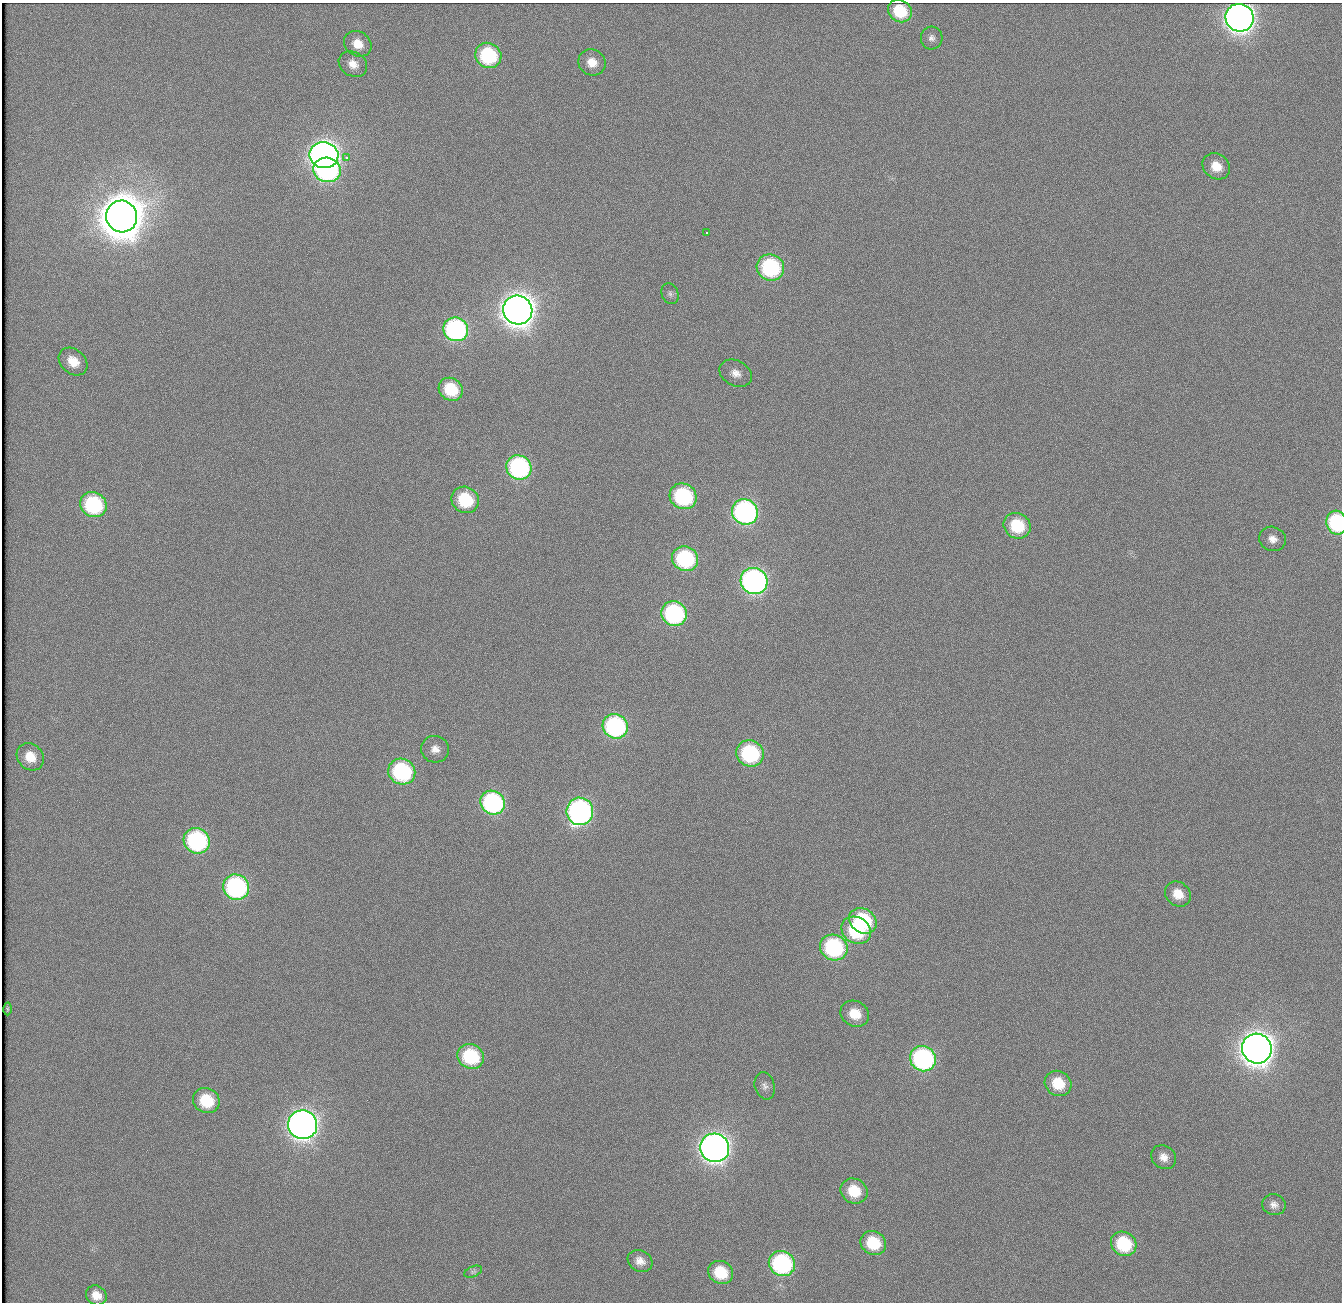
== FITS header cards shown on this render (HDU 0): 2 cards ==
NAXIS1  =                 1340          /
NAXIS2  =                 1300          /

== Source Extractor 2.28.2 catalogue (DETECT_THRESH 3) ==
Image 1340 x 1300 px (HDU 0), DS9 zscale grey, 1 PNG px = 1 image px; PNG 1344 x 1304 px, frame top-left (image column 1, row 1300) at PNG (2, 3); each listed source drawn as its Kron ellipse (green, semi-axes under 4 px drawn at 4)
Background 108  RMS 2.5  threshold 7.5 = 3 sigma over >= 5 px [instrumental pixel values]
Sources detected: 64; all 64 listed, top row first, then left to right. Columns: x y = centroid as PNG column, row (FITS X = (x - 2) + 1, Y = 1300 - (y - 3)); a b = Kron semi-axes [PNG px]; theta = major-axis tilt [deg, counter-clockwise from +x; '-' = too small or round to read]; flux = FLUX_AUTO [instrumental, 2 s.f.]
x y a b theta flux
900 11 12 10 -33 7700
1240 18 14 13 - 180000
932 38 11 11 - 1100
358 44 14 12 -33 3000
488 55 13 12 - 17000
592 62 14 13 - 2700
353 64 15 12 -31 2000
324 155 14 13 - 180000
346 158 3 3 - 580
1216 166 14 12 -36 3400
327 170 14 12 -16 36000
122 216 16 15 - 710000
707 232 3 3 - 2400
770 267 14 13 - 24000
670 294 11 8 -66 790
518 310 15 14 - 300000
456 329 12 11 - 38000
73 361 16 12 -42 3300
736 373 17 12 -28 2100
451 389 12 11 - 7900
519 467 13 12 - 33000
683 496 14 12 -33 23000
465 500 14 13 - 11000
93 505 13 12 - 21000
745 512 13 12 - 51000
1336 523 12 10 -76 19000
1017 526 14 12 -32 9400
1272 539 13 12 - 1700
685 559 13 12 - 22000
754 581 14 13 - 74000
674 614 13 12 - 31000
615 726 13 12 - 32000
435 749 14 13 - 1800
750 753 14 13 - 22000
30 757 15 12 -45 3700
402 772 14 12 -30 25000
493 803 13 11 -36 32000
580 811 14 13 - 64000
197 841 13 12 - 31000
236 887 13 12 - 37000
1178 894 14 11 -38 3200
863 921 14 12 -34 17000
856 930 15 13 -35 14000
834 947 14 12 -30 25000
7 1009 6 4 -89 230
855 1014 15 12 -28 4000
1257 1049 15 14 - 310000
471 1056 14 12 -26 14000
923 1059 13 12 - 38000
1058 1083 14 12 -32 5600
765 1086 14 10 -74 1000
206 1101 14 12 -30 7900
303 1125 15 14 - 180000
715 1148 15 14 - 180000
1164 1157 13 11 -37 1600
854 1191 14 12 -31 5800
1274 1205 12 10 -17 1100
873 1243 13 11 -31 7700
1124 1244 13 11 -35 11000
640 1261 13 10 -30 1600
782 1264 13 12 - 30000
473 1272 9 5 23 380
721 1272 13 11 -29 6800
96 1295 11 9 -37 2000
At the frame edge (FLAGS 8, measured only in part): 1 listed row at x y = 1336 523